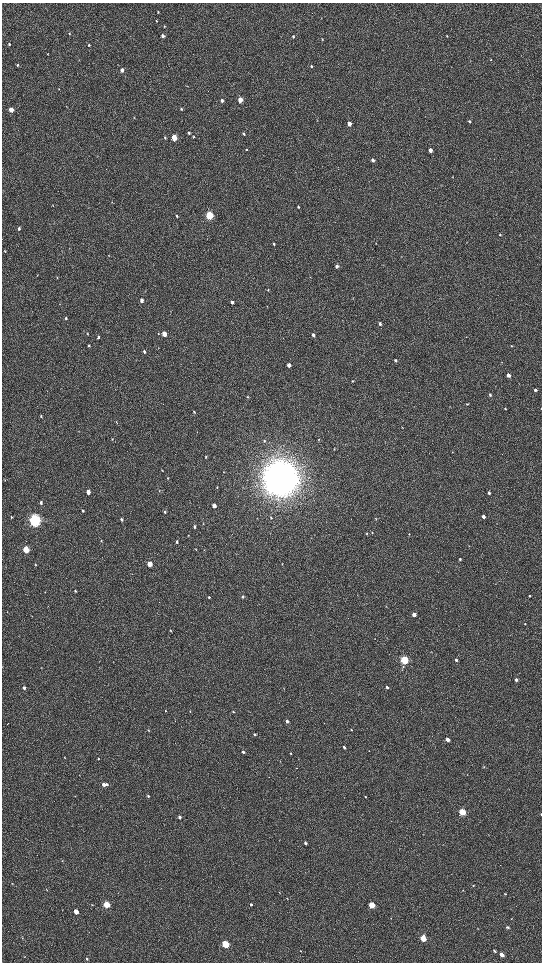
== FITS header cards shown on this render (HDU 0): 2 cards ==
NAXIS1  =                 1080 / length of data axis 1
NAXIS2  =                 1920 / length of data axis 2

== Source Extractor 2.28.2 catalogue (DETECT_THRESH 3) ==
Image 1080 x 1920 px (HDU 0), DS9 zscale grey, zoomed out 1/2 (1 PNG px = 2 x 2 image px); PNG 544 x 964 px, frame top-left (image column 1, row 1919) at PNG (2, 3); no overlay
Background 540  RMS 41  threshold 123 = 3 sigma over >= 5 px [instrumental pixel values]
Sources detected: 177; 5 cannot appear on this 1/2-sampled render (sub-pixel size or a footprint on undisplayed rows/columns) and are not listed; the other 172 listed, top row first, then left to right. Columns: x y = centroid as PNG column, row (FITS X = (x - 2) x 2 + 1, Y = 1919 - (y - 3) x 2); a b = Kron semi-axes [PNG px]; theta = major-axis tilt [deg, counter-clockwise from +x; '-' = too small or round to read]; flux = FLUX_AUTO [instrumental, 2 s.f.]
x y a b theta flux
158 12 3 2 - 7.1e+03
156 21 3 2 - 6.5e+03
164 26 3 3 - 6.0e+03
69 33 4 3 - 7.6e+03
162 36 3 2 - 2.4e+04
293 36 3 2 - 9.8e+03
447 36 3 2 - 6.3e+03
322 39 3 2 - 4.6e+03
9 44 4 3 - 9.5e+03
89 45 3 2 - 1.1e+04
48 54 3 2 - 3.5e+03
491 59 2 2 - 3.3e+03
17 65 4 3 - 9.4e+03
311 66 3 3 - 6.4e+03
122 70 3 3 - 3.4e+04
187 86 3 2 - 2.8e+03
59 89 3 2 - 4.2e+03
240 100 3 3 - 1.3e+05
222 101 3 2 - 2.3e+04
181 109 3 3 - 9.8e+03
11 110 3 3 - 1.1e+05
134 118 3 2 - 4.1e+03
469 121 3 3 - 1.1e+04
349 124 3 3 - 1.0e+05
189 133 3 3 - 1.3e+04
244 134 3 3 - 1.2e+04
174 137 4 3 - 2.5e+05
193 137 3 3 - 7.3e+03
165 138 3 2 - 9.0e+03
247 149 3 3 - 8.5e+03
430 150 3 3 - 5.2e+04
373 160 3 3 - 3.0e+04
298 207 3 2 - 8.1e+03
209 215 4 3 - 8.5e+05
177 216 3 3 - 1.0e+04
19 228 4 3 - 1.9e+04
500 235 4 3 - 7.4e+03
274 244 3 3 - 8.8e+03
5 251 4 3 - 6.3e+03
109 256 3 2 - 3.3e+03
337 266 3 3 - 2.6e+04
310 277 3 2 - 3.5e+03
57 278 3 2 - 5.3e+03
268 290 3 2 - 6.1e+03
141 300 3 3 - 3.3e+04
232 302 3 3 - 2.7e+04
267 306 2 2 - 3.3e+03
66 318 4 3 - 1.2e+04
380 324 4 3 - 2.0e+04
87 334 3 2 - 4.6e+03
164 334 4 3 - 1.1e+05
313 335 3 3 - 3.0e+04
98 337 4 3 - 1.3e+04
88 345 4 3 - 9.6e+03
512 346 3 2 - 4.3e+03
144 352 4 3 - 1.2e+04
395 360 3 3 - 1.2e+04
289 365 3 3 - 4.6e+04
508 375 3 3 - 3.8e+04
352 381 3 3 - 6.5e+03
535 390 3 2 - 2.0e+04
490 394 3 3 - 1.1e+04
247 397 3 3 - 5.2e+03
467 404 3 2 - 5.2e+03
450 406 3 2 - 3.0e+03
505 408 3 3 - 8.1e+03
194 412 3 2 - 6.7e+03
41 416 4 3 - 6.4e+03
116 422 4 2 - 5.1e+03
402 428 3 3 - 4.6e+03
197 432 4 2 - 3.7e+03
112 439 3 3 - 6.1e+03
319 439 2 2 - 3.0e+03
264 441 3 3 - 7.6e+03
334 449 3 3 - 4.8e+03
206 457 4 3 - 8.3e+03
162 470 3 3 - 4.7e+03
168 478 4 3 - 5.3e+03
280 478 14 13 - 1.9e+07
5 480 3 2 - 3.7e+03
217 487 4 2 - 5.8e+03
159 490 3 2 - 3.1e+03
88 492 3 3 - 7.1e+04
489 493 3 3 - 2.2e+04
41 503 4 3 - 1.6e+04
214 506 3 3 - 6.1e+04
83 511 4 3 - 1.1e+04
165 512 4 3 - 9.7e+03
483 516 3 3 - 2.8e+04
11 517 3 2 - 5.6e+03
271 518 3 3 - 5.8e+03
121 519 4 3 - 1.3e+04
376 519 3 2 - 4.8e+03
35 520 5 4 - 2.5e+06
203 524 3 2 - 3.4e+03
194 527 3 3 - 1.9e+04
372 532 3 2 - 4.9e+03
367 533 3 2 - 4.9e+03
409 534 3 2 - 3.7e+03
188 535 2 2 - 3.6e+03
101 541 4 2 - 5.3e+03
176 542 3 3 - 1.2e+04
26 549 4 3 - 3.9e+05
196 549 4 2 - 4.8e+03
204 550 3 2 - 4.9e+03
460 559 3 3 - 9.8e+03
150 564 3 3 - 1.7e+05
282 564 3 2 - 3.8e+03
36 565 3 3 - 5.7e+03
75 591 3 2 - 8.3e+03
45 592 3 2 - 3.2e+03
529 596 2 2 - 7.8e+03
209 597 3 3 - 7.5e+03
243 597 3 3 - 1.5e+04
7 612 3 2 - 3.3e+03
414 615 3 3 - 6.9e+04
525 624 3 2 - 5.9e+03
171 631 3 3 - 4.9e+03
404 660 4 3 - 8.8e+05
456 660 4 3 - 1.2e+04
516 680 3 3 - 2.2e+04
387 687 3 3 - 1.7e+04
24 688 3 3 - 2.2e+04
165 711 3 2 - 4.3e+03
190 711 4 2 - 4.9e+03
233 712 3 3 - 6.0e+03
287 721 3 3 - 2.1e+04
351 729 3 2 - 6.1e+03
148 730 4 3 - 7.1e+03
255 734 3 2 - 1.1e+04
447 740 3 3 - 6.0e+04
344 747 3 3 - 1.7e+04
243 752 3 3 - 1.7e+04
291 753 3 2 - 6.4e+03
64 757 2 2 - 3.7e+03
98 759 2 2 - 4.9e+03
484 767 3 2 - 3.6e+03
297 768 2 2 - 2.6e+03
104 784 3 3 - 4.2e+04
107 784 3 3 - 1.5e+04
148 796 3 3 - 1.0e+04
365 797 3 2 - 5.1e+03
462 812 4 3 - 4.4e+05
541 814 3 2 - 7.4e+03
180 817 3 2 - 2.9e+04
305 843 3 3 - 1.7e+04
62 860 3 2 - 3.5e+03
12 884 3 2 - 3.5e+03
473 885 3 3 - 5.6e+03
47 890 3 2 - 3.9e+03
463 890 2 2 - 3.2e+03
279 892 3 2 - 4.0e+03
505 894 3 3 - 5.4e+03
287 899 3 2 - 3.4e+03
251 904 3 2 - 1.5e+04
92 905 4 2 - 4.9e+03
106 905 3 3 - 4.4e+05
372 905 3 3 - 3.8e+05
62 910 3 2 - 2.9e+03
76 912 3 3 - 1.2e+05
391 918 3 2 - 4.1e+03
512 919 3 2 - 3.6e+03
508 927 4 3 - 1.2e+04
478 929 3 2 - 3.8e+03
22 938 3 2 - 3.8e+03
423 939 4 3 - 2.5e+05
225 944 4 3 - 6.0e+05
300 951 3 2 - 3.9e+03
494 951 4 2 - 1.0e+04
502 955 4 3 - 7.0e+04
24 956 3 2 - 4.0e+03
87 959 3 3 - 9.2e+03
At the frame edge (FLAGS 8, measured only in part): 1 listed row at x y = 541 814
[5 sub-pixel or undisplayed-footprint detections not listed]